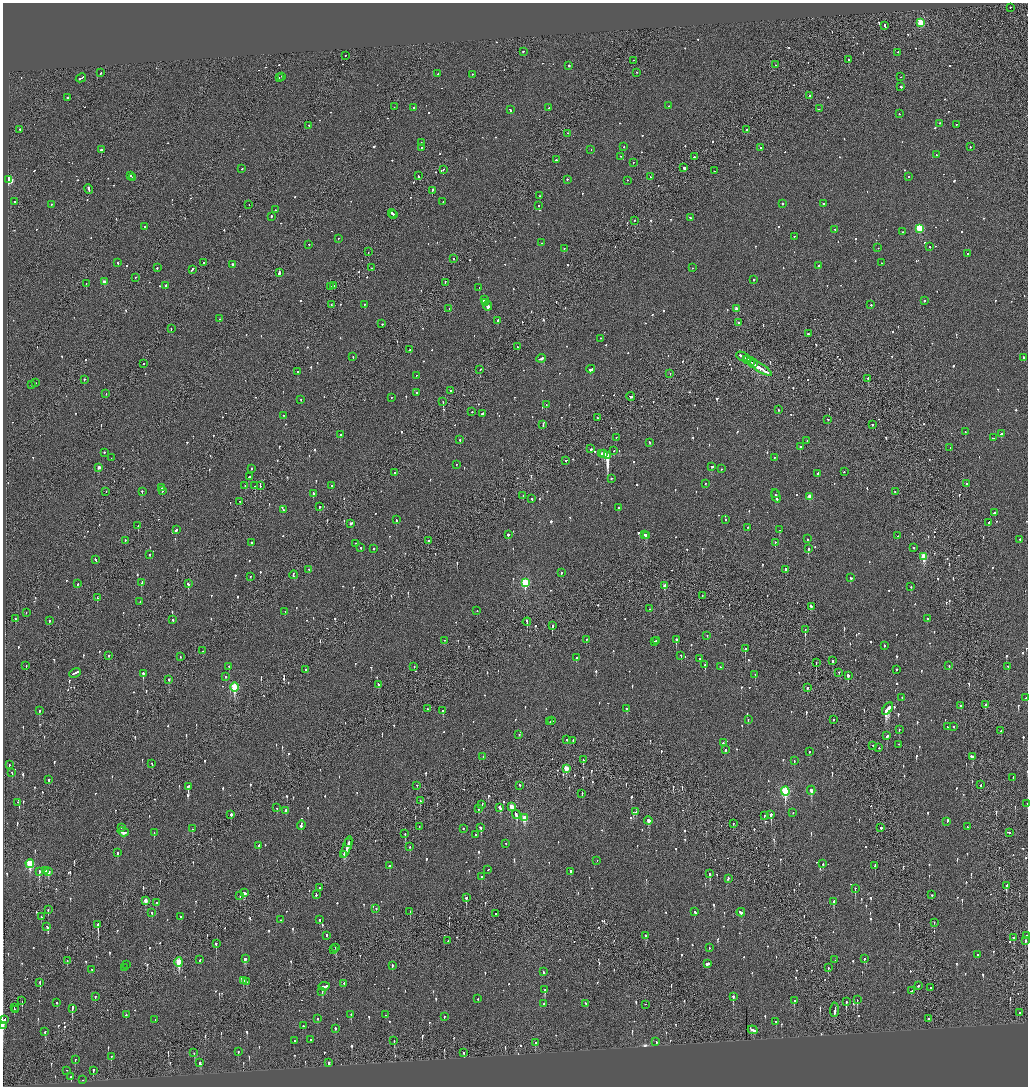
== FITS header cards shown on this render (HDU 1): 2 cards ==
NAXIS1  =                 2051
NAXIS2  =                 2168

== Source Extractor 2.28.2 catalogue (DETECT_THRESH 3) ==
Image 2051 x 2168 px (HDU 1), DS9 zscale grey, zoomed out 1/2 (1 PNG px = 2 x 2 image px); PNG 1030 x 1088 px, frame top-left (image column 2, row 2168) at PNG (3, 3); each listed source drawn as its Kron ellipse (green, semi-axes under 4 px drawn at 4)
Background -0.095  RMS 0.077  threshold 0.231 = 3 sigma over >= 5 px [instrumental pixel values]
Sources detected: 1301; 54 cannot appear on this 1/2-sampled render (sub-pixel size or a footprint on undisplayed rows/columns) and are neither listed nor drawn; of the other 1247, the 500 brightest by FLUX_AUTO listed and drawn (747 fainter detections omitted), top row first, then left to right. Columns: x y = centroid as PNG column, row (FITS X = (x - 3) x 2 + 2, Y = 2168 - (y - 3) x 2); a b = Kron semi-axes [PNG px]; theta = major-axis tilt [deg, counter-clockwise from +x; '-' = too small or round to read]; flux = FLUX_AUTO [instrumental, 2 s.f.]
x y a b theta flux
1010 8 2 1 - 190
921 24 3 3 - 890
885 26 3 2 - 130
523 52 2 2 - 200
898 53 2 2 - 80
345 56 2 2 - 270
849 60 2 2 - 210
633 61 2 1 - 150
776 65 2 1 - 290
569 66 2 2 - 160
101 73 3 2 - 130
636 73 2 2 - 70
438 74 2 2 - 60
472 75 2 2 - 75
282 77 2 2 - 86
901 77 2 1 - 54
81 78 5 1 - 190
279 78 2 1 - 120
901 87 2 2 - 110
809 96 2 2 - 53
67 98 2 2 - 160
668 106 2 1 - 88
394 107 2 1 - 110
414 108 2 2 - 65
549 108 2 2 - 71
819 109 2 2 - 64
510 110 3 2 - 130
899 114 2 2 - 77
939 124 2 2 - 55
956 125 2 2 - 63
309 126 2 2 - 60
20 130 2 2 - 240
746 130 2 2 - 84
568 134 2 1 - 54
421 143 2 2 - 65
624 147 2 1 - 52
970 147 2 2 - 61
421 148 2 2 - 87
760 148 2 2 - 98
101 150 2 2 - 490
591 150 2 2 - 57
937 155 3 2 - 110
620 157 2 2 - 56
694 157 2 2 - 280
556 160 2 2 - 120
633 163 2 2 - 51
684 168 2 2 - 480
242 169 2 2 - 87
443 170 3 2 - 78
714 171 2 1 - 130
131 176 2 2 - 220
418 176 3 2 - 110
650 177 2 2 - 58
908 177 2 2 - 50
132 178 2 2 - 62
9 180 3 3 - 880
567 180 2 2 - 61
627 181 2 1 - 69
89 189 5 2 - 300
432 191 4 2 - 120
540 196 2 2 - 72
15 202 2 2 - 68
443 202 2 2 - 51
782 204 2 2 - 250
823 204 2 2 - 140
51 205 2 2 - 59
249 205 2 1 - 57
539 206 2 2 - 87
275 210 2 2 - 78
392 214 4 2 - 210
394 215 2 2 - 100
271 217 2 2 - 72
690 218 2 2 - 63
635 221 2 1 - 120
145 227 2 2 - 62
919 229 3 3 - 900
835 230 2 2 - 62
903 232 2 2 - 65
794 237 2 2 - 79
338 239 2 2 - 63
542 243 2 2 - 79
309 245 2 2 - 77
929 247 2 1 - 100
878 248 2 1 - 73
564 249 2 2 - 88
368 252 2 1 - 58
967 254 2 2 - 52
453 259 2 2 - 56
118 263 2 2 - 83
203 263 2 2 - 57
881 263 2 2 - 230
233 265 2 2 - 480
819 266 3 2 - 210
157 268 2 2 - 110
372 268 2 2 - 81
692 268 2 2 - 250
192 270 4 2 - 130
279 273 4 2 - 710
136 278 2 2 - 59
754 280 2 2 - 62
104 282 3 2 - 170
445 283 3 1 - 110
86 284 2 2 - 130
166 286 3 2 - 280
334 286 2 2 - 140
330 287 2 2 - 78
479 288 2 1 - 200
484 300 2 2 - 310
924 301 2 2 - 60
486 303 4 1 - 560
331 305 2 2 - 52
364 305 2 2 - 120
871 305 2 2 - 120
487 306 5 2 - 980
449 309 2 2 - 61
736 309 2 2 - 120
219 319 2 1 - 67
498 321 3 2 - 120
739 323 2 2 - 160
382 324 2 2 - 75
171 329 2 2 - 98
808 334 2 2 - 390
601 339 2 2 - 54
517 347 2 1 - 81
410 350 2 2 - 71
353 357 2 2 - 50
744 357 8 2 -28 420
1024 358 2 2 - 110
541 359 4 2 - 230
747 360 3 2 - 390
751 362 4 1 - 230
144 364 2 2 - 170
754 364 3 2 - 230
758 367 17 2 -33 650
761 368 13 1 -31 580
480 370 2 2 - 69
591 370 4 2 - 330
298 372 2 2 - 630
670 374 2 2 - 60
416 376 2 2 - 57
868 379 2 2 - 92
84 380 2 2 - 160
35 383 2 2 - 55
31 385 2 2 - 76
451 391 2 2 - 77
417 393 2 2 - 57
106 394 2 2 - 67
631 397 4 2 - 180
391 398 2 2 - 62
301 400 2 2 - 120
443 402 2 1 - 200
546 405 2 2 - 58
778 410 2 2 - 53
472 412 2 2 - 75
483 414 3 2 - 190
283 416 2 2 - 54
597 418 2 2 - 57
828 420 2 2 - 52
543 425 3 1 - 260
872 425 2 2 - 64
965 432 2 2 - 53
1002 434 3 2 - 130
340 435 2 2 - 120
616 438 2 2 - 63
993 438 3 2 - 100
460 440 2 2 - 87
807 441 2 2 - 53
650 443 2 2 - 150
800 447 2 2 - 300
950 448 2 2 - 56
591 449 2 2 - 84
614 451 2 2 - 61
104 453 2 2 - 78
602 454 2 2 - 280
604 454 2 2 - 390
607 456 4 2 - 20000
111 458 2 1 - 69
774 458 2 2 - 51
566 461 2 2 - 110
457 465 2 2 - 52
712 467 3 2 - 77
99 468 2 2 - 120
252 469 2 2 - 54
721 469 2 2 - 52
844 472 2 2 - 67
395 473 2 2 - 77
818 474 2 2 - 57
249 477 3 2 - 120
611 479 2 2 - 97
705 484 2 2 - 58
966 484 2 2 - 77
245 486 2 2 - 58
255 486 2 2 - 72
260 486 2 1 - 88
332 486 2 2 - 100
162 488 2 2 - 80
162 491 2 2 - 210
106 492 2 1 - 70
142 492 2 2 - 81
895 492 2 2 - 58
313 494 3 2 - 270
775 494 2 2 - 77
523 496 2 1 - 52
776 496 7 2 -70 220
810 497 3 3 - 210
532 499 2 2 - 65
240 502 2 2 - 67
320 507 2 2 - 250
618 508 2 2 - 160
283 510 2 2 - 52
995 513 3 2 - 73
396 520 2 2 - 100
726 520 2 2 - 150
989 523 4 2 - 120
351 524 3 2 - 110
138 526 2 2 - 180
748 528 2 2 - 63
176 530 3 2 - 79
779 530 2 2 - 170
508 535 2 2 - 210
644 535 2 2 - 170
646 536 3 2 - 370
898 536 2 2 - 51
808 539 2 2 - 64
1020 540 2 2 - 84
125 541 2 2 - 56
428 541 2 2 - 190
252 543 2 2 - 92
775 543 2 2 - 66
356 544 2 2 - 51
361 548 2 2 - 57
914 548 2 2 - 59
373 549 2 2 - 89
808 549 2 2 - 320
149 555 2 2 - 65
924 557 3 3 - 550
96 560 4 2 - 100
309 570 2 2 - 53
785 570 2 2 - 390
561 573 2 2 - 51
293 575 4 1 - 230
250 577 2 1 - 170
851 578 2 2 - 65
141 583 2 2 - 180
525 583 4 3 - 1200
77 584 2 2 - 100
188 584 3 2 - 390
665 586 3 2 - 190
911 587 2 2 - 62
702 596 2 2 - 64
97 598 2 2 - 240
140 602 3 2 - 110
811 607 3 2 - 120
649 609 2 1 - 52
477 611 2 1 - 68
285 612 2 1 - 82
26 613 2 1 - 56
15 619 2 2 - 120
927 619 2 2 - 160
173 620 2 2 - 76
49 621 2 2 - 100
527 622 4 1 - 160
552 626 3 2 - 310
805 630 3 1 - 260
707 636 2 2 - 110
586 640 2 2 - 85
676 640 2 2 - 500
444 641 2 2 - 98
656 641 2 2 - 94
655 642 2 2 - 66
884 646 2 2 - 54
745 649 2 2 - 240
203 651 2 2 - 63
109 656 2 2 - 93
681 656 2 2 - 57
180 657 2 1 - 52
576 658 3 2 - 73
699 659 2 2 - 64
833 661 2 2 - 520
816 663 2 1 - 130
705 665 2 2 - 290
26 666 2 2 - 50
949 666 2 2 - 86
229 667 2 2 - 71
414 667 2 2 - 57
720 667 2 2 - 51
1008 667 3 2 - 82
306 670 2 2 - 55
896 670 2 2 - 170
75 673 6 2 26 240
839 673 2 2 - 77
143 674 3 2 - 440
755 675 2 2 - 160
848 676 2 2 - 610
225 677 2 2 - 100
169 680 3 2 - 260
379 685 3 2 - 94
234 688 4 3 - 890
807 688 2 2 - 460
902 698 2 2 - 230
1026 698 3 2 - 110
986 705 3 2 - 200
961 706 2 2 - 59
428 709 2 2 - 93
627 709 2 2 - 100
887 709 7 3 52 2400
39 711 2 2 - 280
443 711 2 2 - 180
748 720 2 2 - 62
834 720 2 2 - 55
552 721 2 2 - 59
550 722 2 2 - 120
947 727 2 2 - 400
954 727 2 2 - 56
899 730 2 1 - 58
1001 731 2 2 - 81
519 735 2 2 - 51
887 736 3 2 - 120
567 740 2 2 - 72
573 741 2 2 - 250
723 743 2 1 - 130
899 744 2 2 - 100
873 746 2 2 - 84
879 748 2 2 - 92
725 750 2 2 - 100
809 752 2 2 - 81
483 757 2 2 - 74
972 757 4 2 - 130
583 760 2 1 - 140
794 761 2 2 - 51
152 764 3 2 - 65
9 765 3 2 - 52
566 769 3 2 - 300
12 773 3 1 - 65
1013 778 2 2 - 50
48 780 2 2 - 54
981 785 2 1 - 85
417 786 2 2 - 55
519 786 3 2 - 100
188 787 3 2 - 240
811 791 4 2 - 330
785 792 4 3 - 1700
582 794 2 1 - 60
420 801 2 2 - 66
18 803 2 2 - 240
1027 804 2 2 - 65
482 805 3 2 - 160
512 807 4 3 - 310
277 808 2 2 - 80
500 808 3 2 - 290
478 809 3 2 - 120
286 811 3 2 - 87
636 812 2 1 - 80
793 813 2 2 - 150
231 815 3 2 - 1300
516 815 5 2 - 250
771 815 3 2 - 1700
764 816 2 1 - 72
524 818 4 3 - 380
648 821 4 3 - 270
947 822 3 2 - 280
733 824 2 2 - 56
301 826 5 2 - 200
419 827 2 2 - 53
967 827 2 2 - 52
121 828 2 2 - 58
481 828 3 2 - 190
881 828 2 2 - 360
192 829 2 2 - 67
463 829 2 2 - 86
123 832 6 2 -17 220
154 833 2 2 - 53
1009 833 2 2 - 87
405 834 2 2 - 120
476 835 2 2 - 50
348 843 3 2 - 210
506 844 2 2 - 50
259 846 3 2 - 89
347 847 11 2 71 510
410 847 2 2 - 58
117 853 3 2 - 280
344 855 2 1 - 62
597 861 2 2 - 60
30 864 4 3 - 940
823 864 2 2 - 78
390 866 2 2 - 340
875 866 3 2 - 420
488 870 2 2 - 79
45 871 2 2 - 190
39 872 4 2 - 200
48 872 4 2 - 130
571 872 2 2 - 120
710 874 4 2 - 160
481 877 2 2 - 120
728 879 3 2 - 110
1006 886 3 2 - 290
319 888 2 2 - 140
855 889 3 2 - 150
244 893 3 2 - 220
316 895 3 2 - 120
932 895 2 2 - 86
240 896 2 2 - 76
466 898 3 2 - 150
145 901 3 2 - 150
834 902 3 2 - 270
156 903 2 2 - 74
376 909 2 2 - 69
48 910 3 2 - 180
410 912 3 2 - 120
695 912 3 2 - 88
152 913 3 2 - 130
741 913 4 2 - 120
496 914 2 2 - 110
41 917 3 2 - 110
180 917 2 2 - 56
281 920 2 2 - 110
319 920 2 2 - 110
934 923 2 1 - 54
98 925 3 2 - 1300
47 927 4 2 - 120
327 936 2 2 - 120
646 936 4 2 - 120
1026 936 3 2 - 130
1014 938 3 2 - 68
448 941 2 1 - 73
1025 941 3 2 - 55
216 944 4 2 - 220
336 948 2 2 - 78
709 948 2 2 - 50
334 950 3 1 - 72
978 955 2 2 - 63
245 959 3 2 - 140
864 959 2 2 - 53
200 960 3 2 - 58
835 960 2 1 - 130
67 961 3 2 - 54
179 962 5 3 - 790
707 964 3 2 - 620
127 965 2 2 - 58
392 966 3 2 - 59
124 968 2 2 - 60
828 968 3 2 - 95
92 970 2 2 - 84
544 972 3 2 - 110
243 981 2 2 - 55
247 982 2 2 - 100
40 983 3 2 - 110
344 984 2 1 - 83
918 986 2 2 - 76
324 987 6 2 9 280
931 988 2 2 - 77
545 990 3 2 - 310
912 991 3 2 - 52
322 992 3 2 - 66
95 997 2 2 - 110
733 997 4 2 - 240
478 999 2 2 - 80
857 1000 2 1 - 140
22 1001 2 1 - 73
794 1001 2 2 - 160
846 1002 3 1 - 210
57 1003 2 2 - 87
544 1004 2 2 - 70
586 1004 3 2 - 60
645 1005 2 1 - 74
14 1008 2 2 - 64
72 1009 3 1 - 130
15 1010 2 2 - 110
834 1010 7 1 86 270
1020 1013 2 2 - 64
126 1015 2 2 - 100
351 1015 3 2 - 54
386 1015 2 2 - 60
444 1017 2 2 - 69
317 1019 2 2 - 52
928 1019 2 2 - 53
4 1020 4 2 - 340
155 1020 2 2 - 55
776 1022 3 2 - 55
3 1026 4 2 - 71
303 1026 2 2 - 67
335 1029 2 2 - 110
753 1030 5 2 - 190
45 1032 2 2 - 87
311 1040 2 2 - 58
294 1041 2 2 - 66
394 1041 3 2 - 63
656 1042 3 2 - 84
535 1043 3 2 - 55
238 1052 2 2 - 69
194 1053 2 1 - 86
464 1053 3 2 - 270
111 1057 3 2 - 51
75 1060 2 2 - 51
200 1063 3 2 - 400
329 1063 2 2 - 400
66 1071 2 1 - 120
93 1071 3 2 - 150
71 1077 2 2 - 230
83 1080 2 1 - 260
At the frame edge (FLAGS 8, measured only in part): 4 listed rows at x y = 1027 804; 1026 936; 4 1020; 3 1026
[747 fainter detections neither listed nor drawn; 54 sub-pixel or undisplayed-footprint detections neither listed nor drawn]